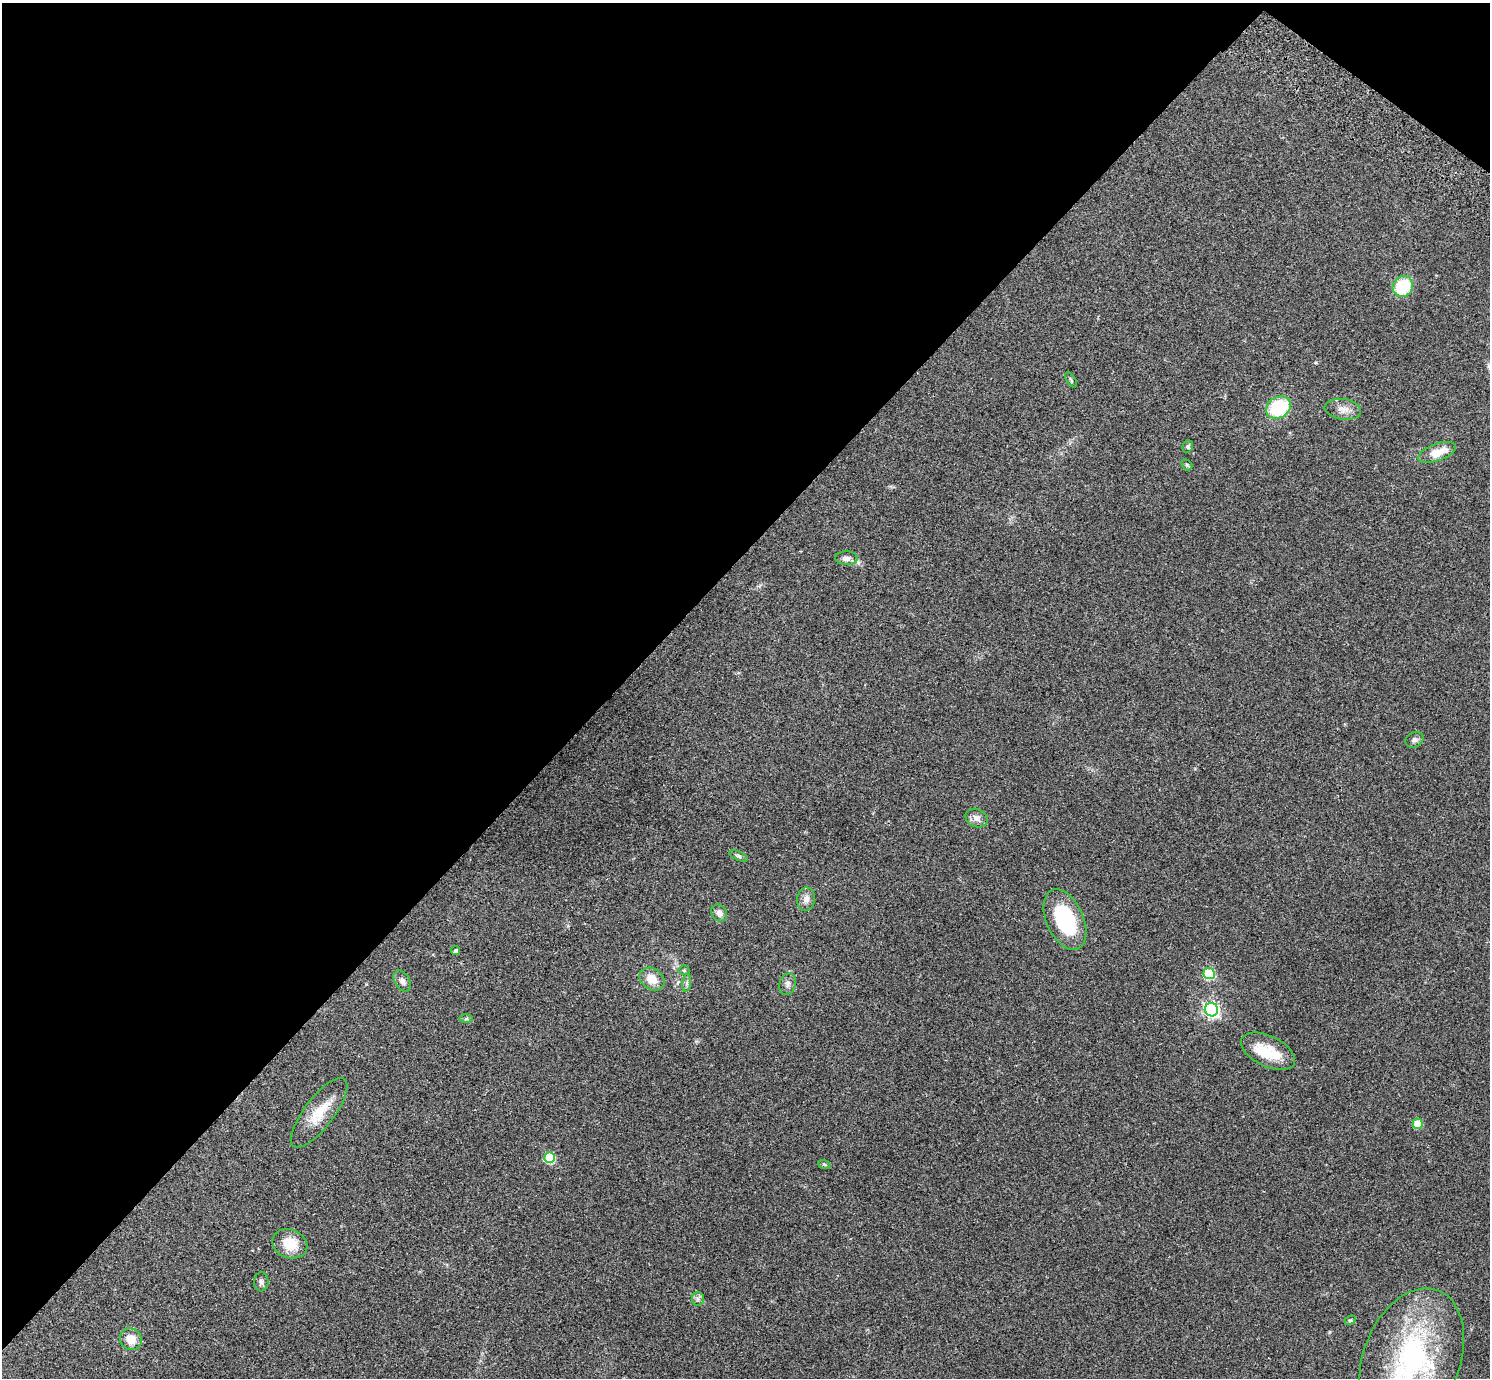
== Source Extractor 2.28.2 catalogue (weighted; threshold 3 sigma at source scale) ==
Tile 2 of 4 x 4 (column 2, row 1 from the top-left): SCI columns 1528-3015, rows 4332-5707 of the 6035 x 6052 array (HDU 1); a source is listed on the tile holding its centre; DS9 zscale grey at full resolution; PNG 1492 x 1380 px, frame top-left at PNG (2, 3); each listed source drawn as its Kron ellipse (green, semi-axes under 4 px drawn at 4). Shown black and unused: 42% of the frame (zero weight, under 2 of 3 exposures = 3% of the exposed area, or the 3 px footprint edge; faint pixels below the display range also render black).
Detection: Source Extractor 2.28.2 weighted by HDU 2 'WHT'; one run over the whole footprint, this tile lists its part. Background 0.0836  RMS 0.0076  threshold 0.034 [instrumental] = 3 sigma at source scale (4.5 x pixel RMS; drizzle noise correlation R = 1.50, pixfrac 1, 0.05/0.05 arcsec/px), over >= 5 px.
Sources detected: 34; all 34 listed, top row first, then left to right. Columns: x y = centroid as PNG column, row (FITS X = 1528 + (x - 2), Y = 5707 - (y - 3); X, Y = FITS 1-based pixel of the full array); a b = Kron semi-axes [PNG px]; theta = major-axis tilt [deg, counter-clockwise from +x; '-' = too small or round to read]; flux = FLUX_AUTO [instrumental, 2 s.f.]
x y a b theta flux
1403 287 11 9 52 33
1071 380 8 3 -57 1
1278 407 13 10 29 44
1343 409 18 10 -9 6.5
1188 446 6 5 - 1.5
1437 452 20 8 20 12
1187 465 6 4 -45 1.1
846 558 11 7 -1 3.9
1414 740 9 7 27 2.4
977 818 11 9 -24 4.4
738 856 10 4 -24 1.5
806 899 11 9 83 4.5
719 913 9 7 -52 4
1065 920 32 18 -66 59
456 950 4 3 - 2.2
684 970 5 5 - 0.98
1209 974 6 5 - 49
652 979 13 10 -35 10
402 981 11 7 -57 3.1
687 983 9 4 82 1.6
788 984 11 8 70 3.1
1211 1010 7 6 - 190
466 1019 6 4 1 1.2
1268 1051 29 15 -25 22
319 1113 42 15 53 19
1418 1124 5 5 - 17
550 1158 5 5 - 45
824 1164 6 4 -19 0.95
290 1244 18 14 -22 17
261 1282 9 7 85 2.3
698 1299 6 6 - 1.9
1350 1320 6 4 22 1
131 1339 11 10 - 9.5
1412 1359 73 48 69 140
Isophote crosses this tile's border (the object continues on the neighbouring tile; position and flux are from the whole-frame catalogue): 1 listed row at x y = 1412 1359